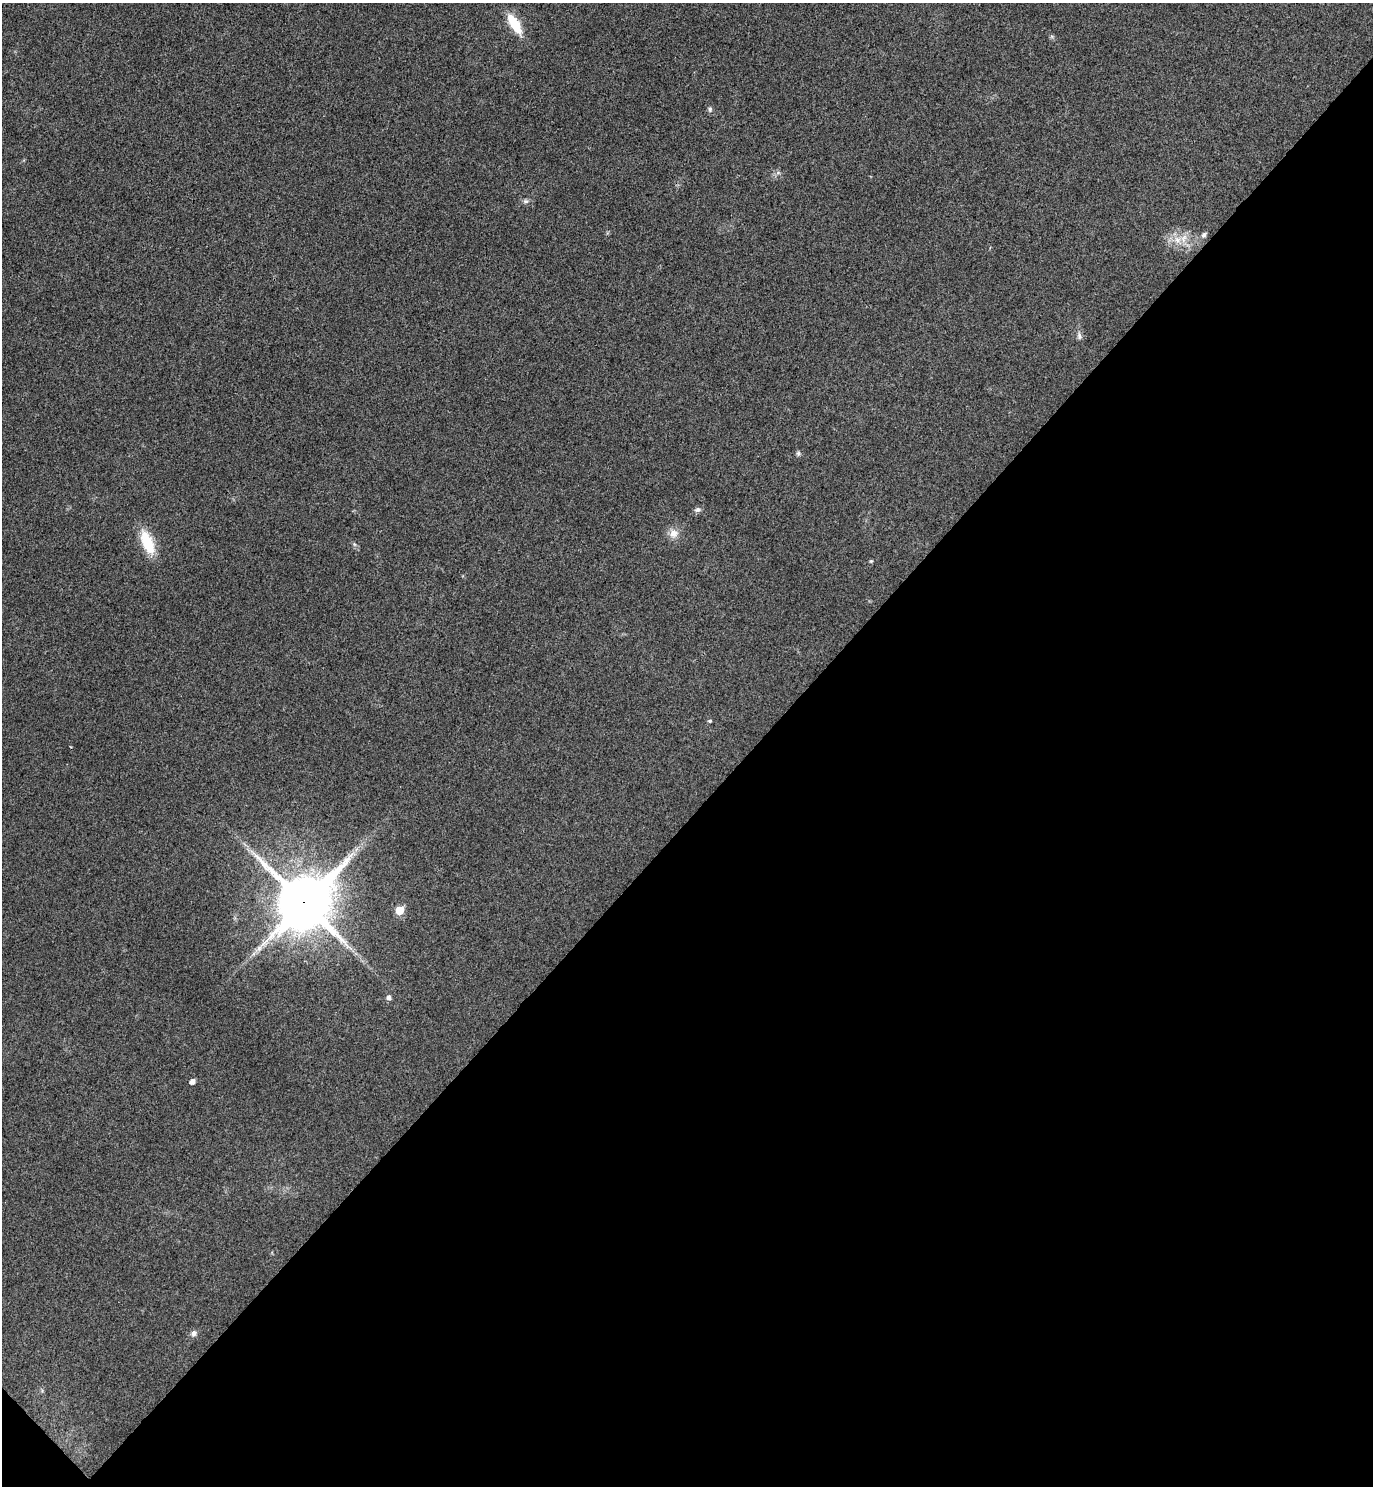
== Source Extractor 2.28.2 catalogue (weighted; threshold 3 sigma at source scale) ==
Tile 15 of 4 x 4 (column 3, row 4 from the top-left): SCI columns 2944-4314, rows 47-1530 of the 6026 x 6025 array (HDU 1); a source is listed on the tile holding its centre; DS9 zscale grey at full resolution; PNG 1375 x 1488 px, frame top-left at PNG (2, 3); no overlay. Shown black and unused: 45% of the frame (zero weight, under 3 of 4 exposures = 6% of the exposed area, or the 3 px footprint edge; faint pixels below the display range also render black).
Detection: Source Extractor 2.28.2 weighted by HDU 2 'WHT'; one run over the whole footprint, this tile lists its part. Background 0.0217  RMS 0.0063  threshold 0.0282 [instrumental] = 3 sigma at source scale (4.5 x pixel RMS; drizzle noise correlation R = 1.50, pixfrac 1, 0.05/0.05 arcsec/px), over >= 5 px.
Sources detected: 18; all 18 listed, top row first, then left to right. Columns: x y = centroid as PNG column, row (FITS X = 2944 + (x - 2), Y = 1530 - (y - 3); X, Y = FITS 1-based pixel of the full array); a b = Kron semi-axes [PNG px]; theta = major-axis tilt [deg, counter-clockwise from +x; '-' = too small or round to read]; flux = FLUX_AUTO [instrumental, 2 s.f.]
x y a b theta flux
514 24 23 9 -59 18
710 109 7 5 -74 1.3
525 201 8 6 0 1.6
1204 235 6 5 - 2
1177 240 10 9 - 5
1079 336 11 6 -84 2
798 453 6 5 - 1.1
697 510 8 6 21 1.7
673 533 11 10 - 5.3
147 543 25 11 -68 21
354 544 6 4 -71 0.91
871 561 5 4 - 0.64
710 721 5 4 - 0.87
304 902 21 18 46 3000
399 910 6 5 - 15
389 997 5 5 - 2.2
192 1081 5 4 - 3.3
194 1333 8 7 - 2.4
Overlapping masked pixels (flux is a lower limit): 1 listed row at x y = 304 902